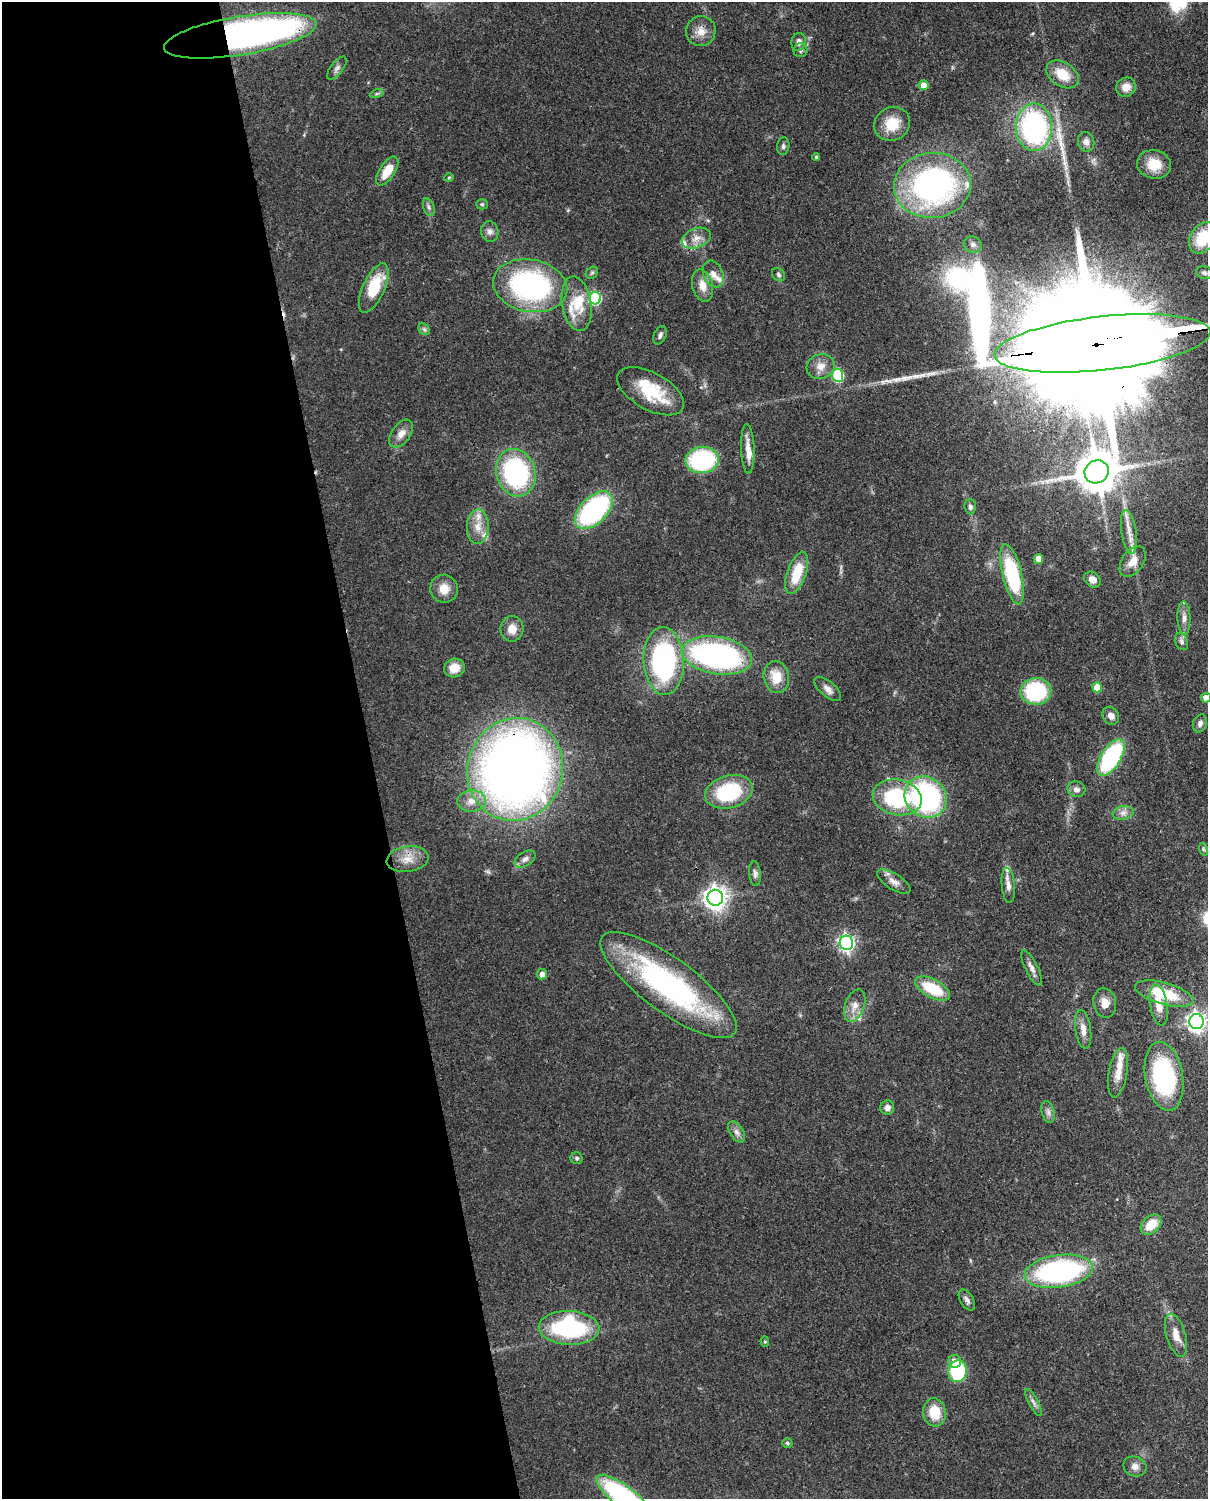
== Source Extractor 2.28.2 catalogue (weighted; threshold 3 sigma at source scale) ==
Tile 5 of 4 x 3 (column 1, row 2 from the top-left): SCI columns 90-1295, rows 1652-3148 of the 5000 x 4911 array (HDU 1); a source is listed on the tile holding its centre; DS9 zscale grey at full resolution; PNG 1210 x 1501 px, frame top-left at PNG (2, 2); each listed source drawn as its Kron ellipse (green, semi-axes under 4 px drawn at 4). Shown black and unused: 31% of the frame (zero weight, under 3 of 4 exposures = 7% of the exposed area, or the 3 px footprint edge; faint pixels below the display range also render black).
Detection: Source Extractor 2.28.2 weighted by HDU 2 'WHT'; one run over the whole footprint, this tile lists its part. Background 0.0986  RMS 0.0041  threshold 0.0184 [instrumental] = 3 sigma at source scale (4.5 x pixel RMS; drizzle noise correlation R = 1.50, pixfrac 1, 0.05/0.05 arcsec/px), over >= 5 px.
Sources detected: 127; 1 inside a brighter object's white glare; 1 cosmic-ray / hot-pixel residue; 1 long thin detection or spike segment (spike, bleed or trail) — neither listed nor drawn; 12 inside a brighter listed object's ellipse — not listed separately; the other 112 listed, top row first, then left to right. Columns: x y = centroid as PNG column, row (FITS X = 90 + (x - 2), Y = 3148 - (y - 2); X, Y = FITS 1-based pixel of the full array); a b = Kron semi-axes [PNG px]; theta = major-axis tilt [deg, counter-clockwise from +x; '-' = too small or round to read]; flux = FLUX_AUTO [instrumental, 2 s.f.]
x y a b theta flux
701 31 15 14 - 4.8
240 36 77 19 9 190
799 42 9 7 79 2
801 50 7 7 - 1.1
337 68 14 6 52 1.7
1063 74 18 12 -33 9.4
924 85 5 5 - 5
1126 87 10 9 - 4.1
377 93 7 4 20 0.65
892 124 18 16 33 11
1034 127 23 18 -89 81
1086 142 10 8 -76 2.3
783 146 9 6 82 1.1
816 157 4 4 - 0.57
1154 164 17 14 -13 8.3
387 171 16 7 57 8
449 178 4 4 - 0.45
932 185 38 32 5 110
482 204 5 5 - 0.62
429 207 9 5 -69 1.1
490 231 10 8 -78 2
696 238 15 9 22 3.8
1203 238 17 12 58 18
973 244 9 7 -28 1.6
592 273 7 5 43 0.79
1204 273 8 6 -16 1.2
713 274 14 9 -67 3.1
779 275 7 5 -47 0.89
530 286 37 26 -11 82
703 286 16 10 -75 5.2
374 288 26 11 66 16
595 298 6 6 - 40
577 304 27 14 -80 10
424 329 6 5 - 0.9
660 335 10 6 66 1.4
1102 343 108 27 6 38000
821 366 14 12 18 4.1
838 375 6 5 - 26
651 391 37 18 -29 18
401 434 16 9 53 3.6
748 449 24 6 -88 4.4
702 460 16 13 7 49
1097 472 12 11 - 1400
516 473 24 19 -72 59
970 507 7 5 -86 1.3
594 510 23 13 45 64
478 527 17 11 87 5
1129 532 22 7 -81 4.6
1038 559 5 4 - 3.8
1133 561 17 10 56 5.5
797 573 22 9 71 12
1012 574 31 9 -76 39
1092 580 9 7 -39 2.9
444 589 14 13 - 5.3
1184 618 17 6 -88 2.5
512 629 12 11 - 4.5
1182 642 9 6 -65 1.3
717 655 35 18 -9 110
664 661 34 20 -87 77
454 668 10 9 - 6.1
776 677 16 12 -76 8.1
1097 687 5 5 - 7.7
828 689 16 7 -40 2.5
1036 691 15 13 2 35
1206 698 5 5 - 3.1
1111 716 9 8 - 2.3
1200 723 9 7 68 1.5
1111 758 20 10 58 53
515 769 51 48 74 420
1076 789 9 7 -18 1.9
729 792 24 16 15 32
897 797 25 17 -12 39
926 797 22 20 -37 79
472 801 14 10 3 4.6
1123 813 10 6 9 2
1203 849 6 4 -72 0.61
408 859 21 13 8 6.3
525 859 11 7 30 2
755 874 12 6 -85 1.4
894 882 19 8 -33 3.1
1008 885 18 6 -85 2.9
715 898 8 7 - 320
846 943 7 6 - 130
1031 968 19 6 -63 2.6
542 974 5 5 - 2.6
668 985 82 26 -36 96
932 988 19 9 -28 17
1164 994 30 11 -16 17
1105 1003 15 11 -80 4.2
1159 1005 21 8 -80 6.1
855 1006 17 9 71 3.9
1197 1022 7 7 - 210
1083 1029 19 8 -82 4
1118 1073 25 9 80 5.6
1164 1076 35 19 -80 51
887 1107 7 7 - 2.2
1048 1112 11 6 -75 1.7
737 1132 12 7 -57 2
577 1158 6 6 - 0.81
1151 1225 12 8 42 8
1059 1271 34 16 8 91
967 1300 12 6 -59 1.5
569 1328 30 17 -2 53
1176 1335 22 9 -73 5.1
765 1342 5 4 - 0.54
955 1361 6 6 - 5.7
958 1371 11 9 78 32
1034 1402 15 5 -62 1.7
934 1412 14 11 -82 10
787 1443 5 4 - 0.87
1135 1467 12 9 -22 2.7
624 1497 34 11 -38 87
Overlapping masked pixels (flux is a lower limit): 5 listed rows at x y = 701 31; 240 36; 1102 343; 515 769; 668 985
Isophote crosses this tile's border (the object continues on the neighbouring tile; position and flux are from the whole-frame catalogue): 5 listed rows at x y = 1203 238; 1102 343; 1206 698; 1197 1022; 624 1497